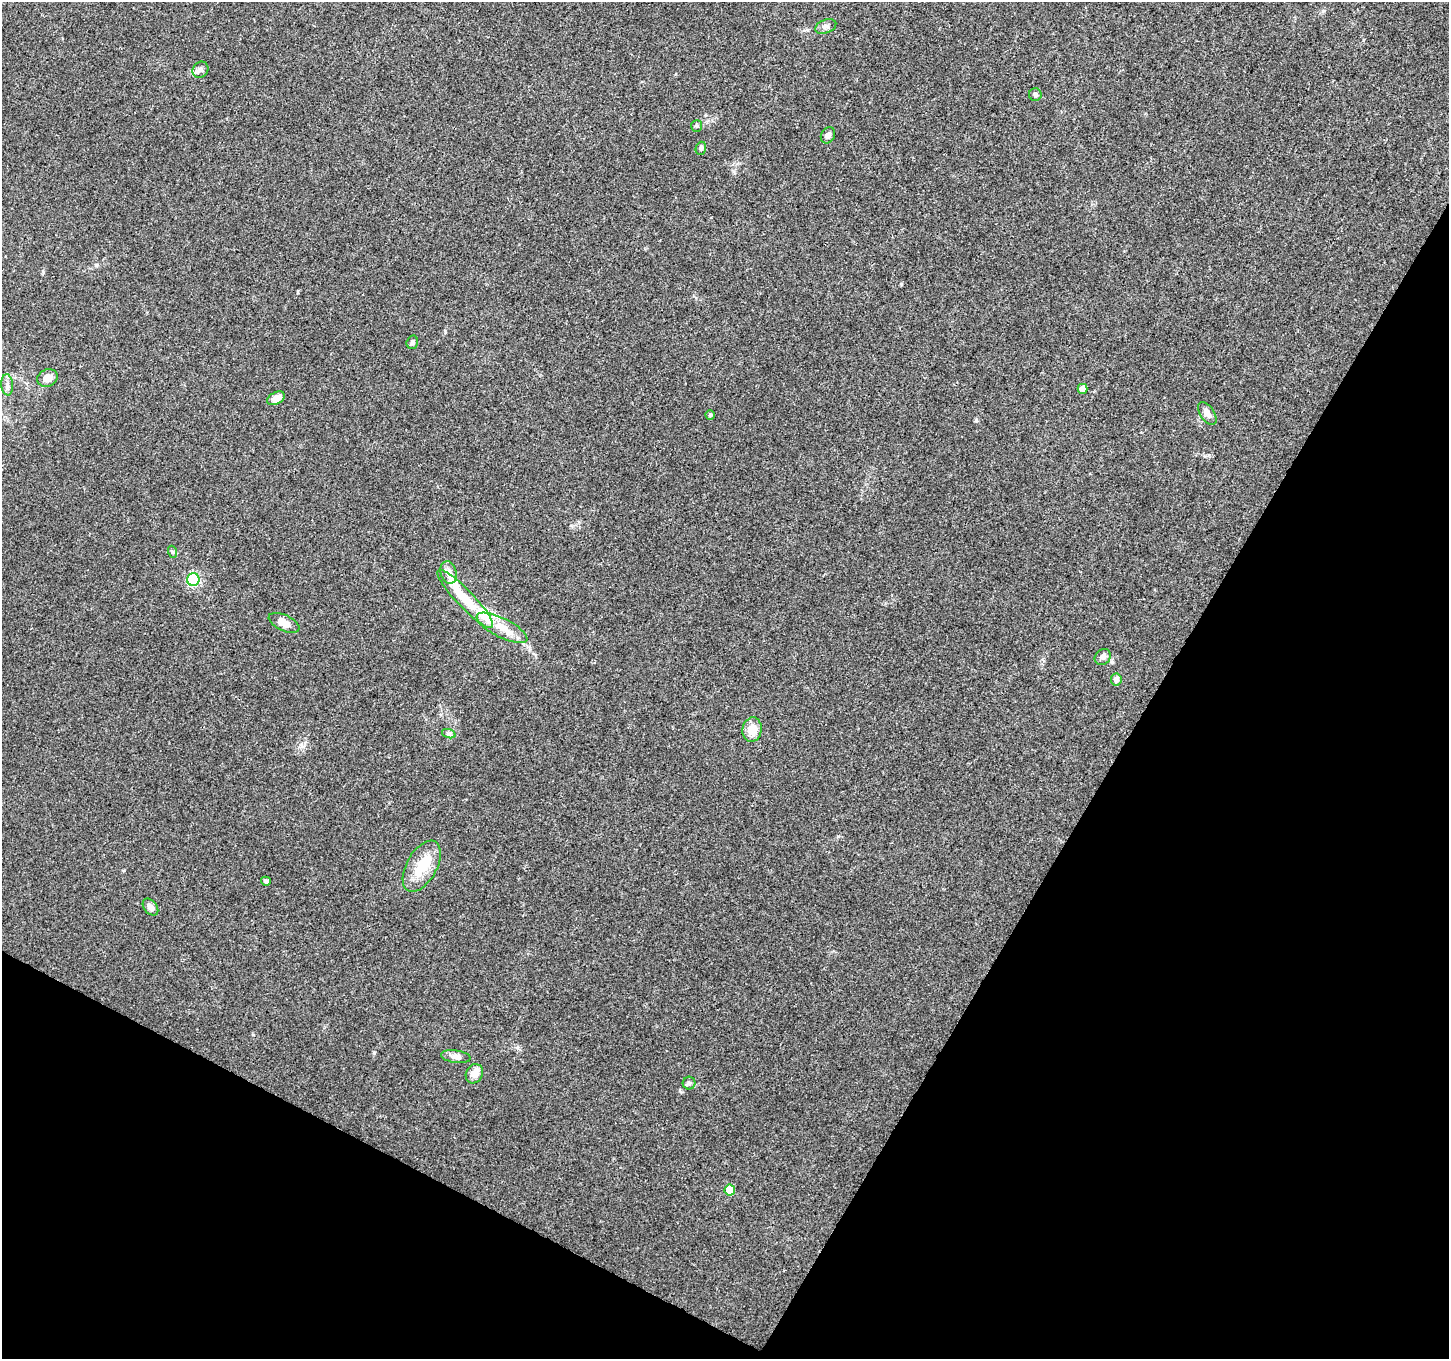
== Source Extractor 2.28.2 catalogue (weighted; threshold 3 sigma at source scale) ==
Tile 15 of 4 x 4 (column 3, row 4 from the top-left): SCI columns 2897-4343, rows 198-1554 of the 5799 x 5887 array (HDU 1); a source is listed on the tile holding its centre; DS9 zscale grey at full resolution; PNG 1451 x 1361 px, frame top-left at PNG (2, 2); each listed source drawn as its Kron ellipse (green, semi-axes under 4 px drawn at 4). Shown black and unused: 28% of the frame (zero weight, under 3 of 4 exposures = <1% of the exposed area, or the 3 px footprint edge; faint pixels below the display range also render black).
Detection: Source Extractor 2.28.2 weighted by HDU 2 'WHT'; one run over the whole footprint, this tile lists its part. Background 0.0214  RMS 0.0028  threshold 0.0128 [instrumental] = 3 sigma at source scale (4.5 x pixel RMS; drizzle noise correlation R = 1.50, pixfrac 1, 0.0396/0.0396 arcsec/px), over >= 5 px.
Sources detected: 35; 2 inside a brighter object's white glare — neither listed nor drawn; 3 inside a brighter listed object's ellipse — not listed separately; the other 30 listed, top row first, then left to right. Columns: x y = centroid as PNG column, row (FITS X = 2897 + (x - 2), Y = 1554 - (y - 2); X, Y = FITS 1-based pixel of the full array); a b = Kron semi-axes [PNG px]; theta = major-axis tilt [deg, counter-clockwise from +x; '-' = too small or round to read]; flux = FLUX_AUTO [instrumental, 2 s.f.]
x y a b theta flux
826 26 11 6 20 1
200 70 8 7 - 1
1035 94 6 6 - 0.65
697 126 6 5 - 0.48
828 135 8 6 59 1.1
701 148 6 5 - 0.58
412 342 7 5 72 0.68
47 378 10 8 23 2.4
7 385 11 6 -85 1.1
1083 389 5 5 - 1.7
276 398 9 6 27 2.9
1207 413 13 7 -56 1.5
710 415 4 4 - 0.39
173 552 6 4 -71 0.39
448 572 11 8 -74 1.9
193 580 6 6 - 35
465 599 39 8 -46 8
284 623 16 8 -25 2.2
502 628 28 9 -27 5.1
1103 657 9 7 42 1.3
1116 679 6 5 - 1.3
752 730 12 9 81 4.4
449 734 7 4 -18 0.56
422 866 28 15 61 8.1
266 881 5 4 - 0.68
150 907 9 6 -51 1.7
456 1057 15 6 -9 1.4
474 1074 10 8 61 2.7
689 1083 6 6 - 0.69
730 1190 5 5 - 6
Unlisted compact peaks at least as high as the median listed source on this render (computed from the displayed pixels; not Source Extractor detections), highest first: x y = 374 1053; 901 284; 976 420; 96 265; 838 836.